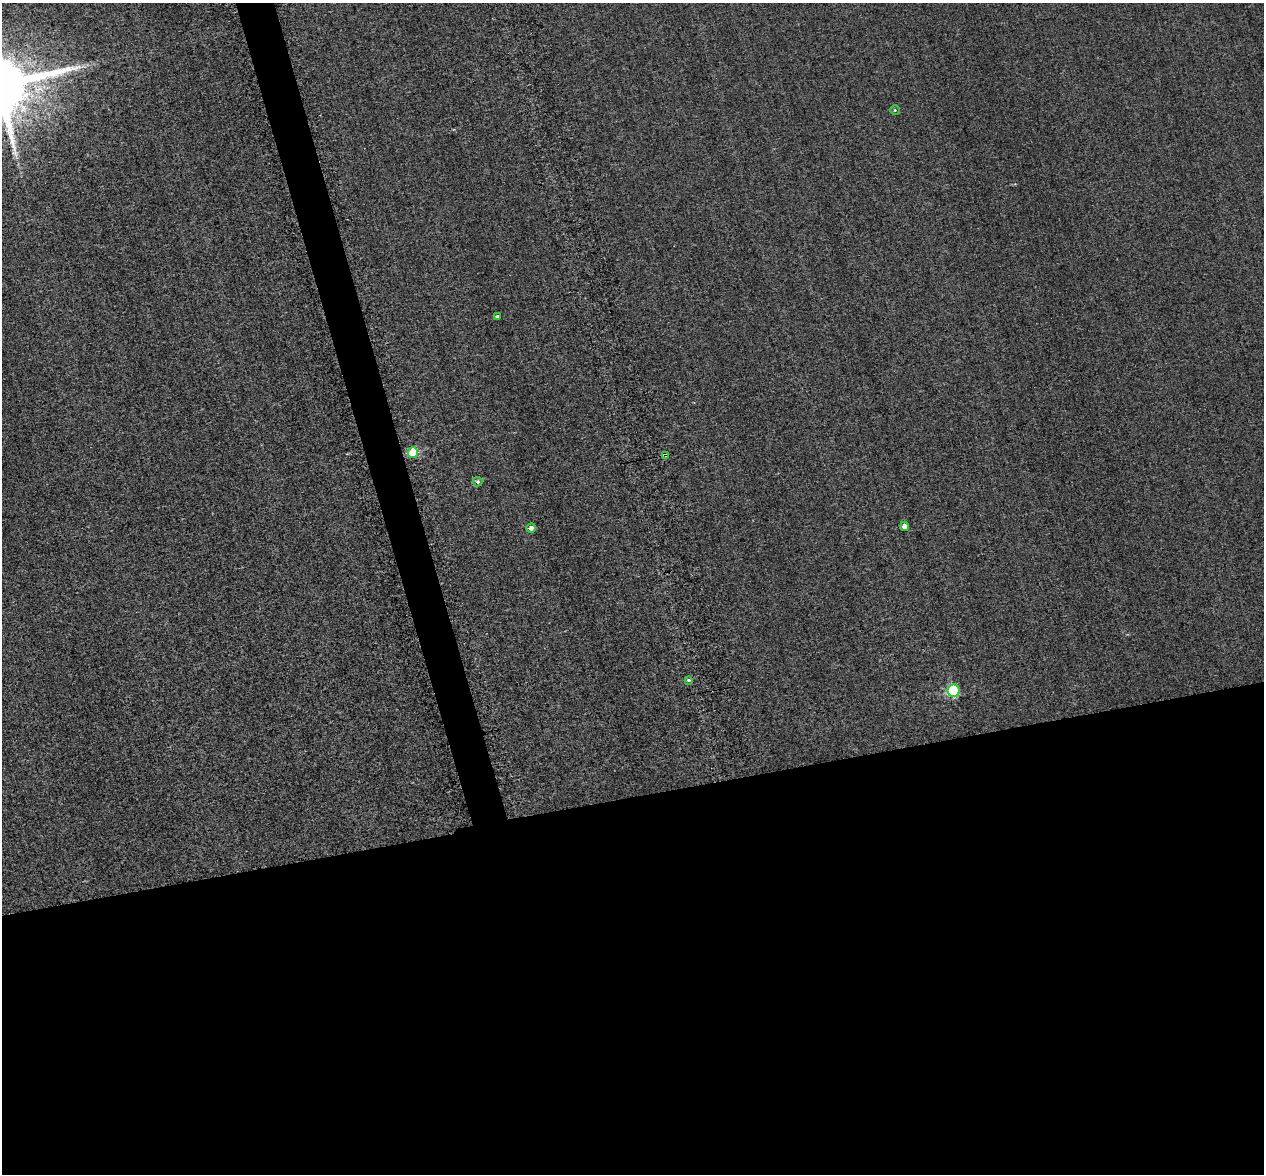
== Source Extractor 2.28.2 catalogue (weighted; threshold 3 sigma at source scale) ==
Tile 15 of 4 x 4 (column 3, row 4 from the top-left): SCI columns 2591-3852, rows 492-1663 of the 5399 x 5373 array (HDU 1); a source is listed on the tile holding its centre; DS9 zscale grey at full resolution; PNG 1266 x 1176 px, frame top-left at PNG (2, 3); each listed source drawn as its Kron ellipse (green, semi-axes under 4 px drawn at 4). Shown black and unused: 34% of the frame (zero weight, under 2 of 3 exposures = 12% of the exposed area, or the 3 px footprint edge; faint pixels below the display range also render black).
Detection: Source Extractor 2.28.2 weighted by HDU 2 'WHT'; one run over the whole footprint, this tile lists its part. Background 0.287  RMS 3.4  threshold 15.4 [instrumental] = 3 sigma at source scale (4.5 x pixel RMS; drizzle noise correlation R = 1.50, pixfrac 1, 0.05/0.05 arcsec/px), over >= 5 px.
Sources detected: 9; all 9 listed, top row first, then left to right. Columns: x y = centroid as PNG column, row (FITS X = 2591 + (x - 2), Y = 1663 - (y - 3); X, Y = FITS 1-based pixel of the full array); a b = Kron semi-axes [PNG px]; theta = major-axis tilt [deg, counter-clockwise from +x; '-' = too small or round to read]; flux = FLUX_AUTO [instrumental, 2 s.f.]
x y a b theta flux
895 110 5 4 - 510
497 317 4 3 - 1000
413 453 5 5 - 16000
665 455 3 3 - 1400
477 482 5 4 - 940
905 526 4 4 - 2100
531 528 5 4 - 1700
688 680 3 3 - 2000
954 691 6 6 - 33000
Overlapping masked pixels (flux is a lower limit): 1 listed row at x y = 665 455